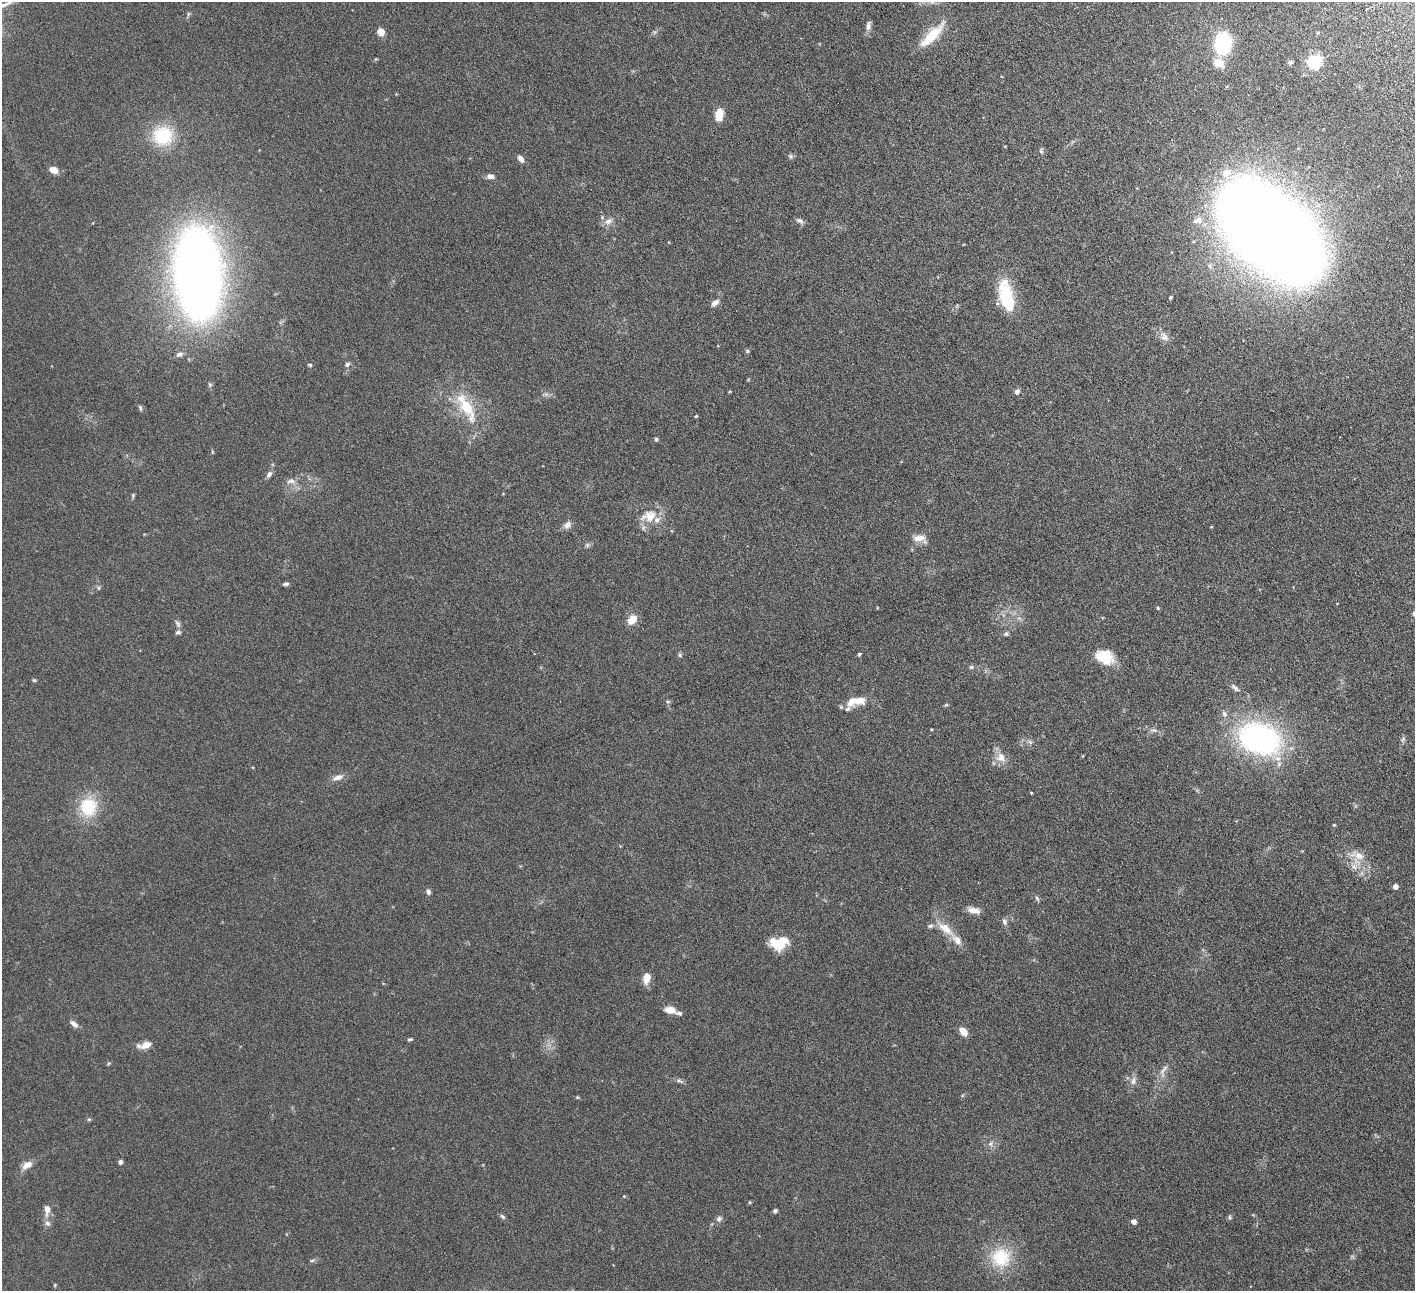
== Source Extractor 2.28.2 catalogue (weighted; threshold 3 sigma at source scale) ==
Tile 10 of 4 x 4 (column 2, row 3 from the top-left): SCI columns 1469-2881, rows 1479-2767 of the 5760 x 5666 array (HDU 1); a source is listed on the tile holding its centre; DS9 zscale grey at full resolution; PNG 1417 x 1293 px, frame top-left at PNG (2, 2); no overlay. Shown black and unused: <1% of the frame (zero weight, under 4 of 8 exposures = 3% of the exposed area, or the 3 px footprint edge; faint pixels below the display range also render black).
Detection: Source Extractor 2.28.2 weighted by HDU 2 'WHT'; one run over the whole footprint, this tile lists its part. Background 0.0702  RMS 0.0061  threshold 0.0251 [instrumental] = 3 sigma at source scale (4.09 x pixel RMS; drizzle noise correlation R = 1.36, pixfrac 0.8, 0.05/0.05 arcsec/px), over >= 5 px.
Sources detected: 113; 1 inside a brighter object's white glare — not listed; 12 inside a brighter listed object's ellipse — not listed separately; the other 100 listed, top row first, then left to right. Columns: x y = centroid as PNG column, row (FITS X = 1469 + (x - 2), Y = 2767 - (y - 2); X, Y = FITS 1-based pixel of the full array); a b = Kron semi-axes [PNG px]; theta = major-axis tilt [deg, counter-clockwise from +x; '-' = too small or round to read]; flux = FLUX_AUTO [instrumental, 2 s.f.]
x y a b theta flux
188 14 6 4 71 0.78
868 26 12 6 76 2.2
381 32 8 7 - 4.3
934 33 34 13 53 13
1318 33 5 4 - 0.75
1223 43 16 11 76 63
1290 62 7 6 - 1.2
1313 62 6 6 - 97
1219 63 14 11 -20 6.3
719 115 11 7 78 10
162 136 26 25 - 24
1041 151 6 5 - 0.95
791 156 7 6 - 1
521 159 9 5 -52 2.5
53 170 8 6 -23 5.7
490 176 9 6 -3 2.4
1198 220 15 8 15 4.4
609 221 11 8 29 3
800 221 11 6 -31 1.6
1271 231 70 36 -43 2500
198 274 66 33 -86 610
1006 294 25 19 82 17
1170 297 4 4 - 0.66
715 303 9 6 38 2.9
1164 337 14 10 -44 3.8
747 351 5 5 - 0.8
179 354 9 6 13 1.8
347 364 7 6 - 1.5
310 365 5 4 - 0.85
1017 392 6 6 - 1.9
546 394 7 4 -18 1.2
466 407 42 13 -61 22
140 408 7 4 -81 0.91
696 416 5 3 - 0.46
656 439 5 4 - 0.84
269 474 9 6 56 2
291 481 12 7 11 2.7
133 495 7 4 80 0.73
649 516 25 17 16 10
567 525 10 8 40 2.8
919 538 18 8 2 4.5
587 545 7 5 46 1
286 584 8 4 6 1
99 588 6 4 -89 0.72
1158 608 5 4 - 0.59
1019 618 7 4 -18 1.1
632 620 11 8 41 6.7
178 623 11 6 -60 1.6
1006 634 6 5 - 1
859 654 4 4 - 0.76
680 655 6 5 - 0.84
1104 657 19 14 -20 16
971 667 5 5 - 0.9
34 680 5 4 - 0.65
1235 687 14 6 -43 2
852 701 16 11 47 6.5
668 702 6 4 -19 0.7
946 705 6 3 36 0.62
931 729 3 2 - 0.45
1153 730 10 6 -2 1.7
1260 739 50 34 -19 110
1403 739 10 5 65 1.1
1001 757 13 11 -71 5.3
338 777 15 7 19 3.2
1031 793 3 3 - 0.4
88 807 27 24 88 20
1334 825 3 3 - 0.56
1359 856 18 14 40 7.7
1395 886 4 4 - 4
428 892 7 5 -60 1.6
1037 898 8 5 -62 0.99
974 910 15 7 -12 4.1
1004 922 9 6 -70 1.6
945 929 26 11 -38 8.6
781 942 19 12 48 13
647 978 12 8 77 5.8
670 1010 13 7 -12 4.7
74 1024 12 6 -38 2.4
963 1031 9 6 -50 5.6
410 1039 6 3 13 0.73
145 1045 17 7 14 4.6
1163 1071 24 8 69 4.6
679 1080 10 5 -21 1.4
1133 1081 13 7 81 2.7
577 1097 4 4 - 0.58
89 1119 6 4 0 0.66
990 1144 8 5 73 1.5
120 1162 5 4 - 1.6
27 1165 13 7 30 4.4
624 1196 4 4 - 0.43
750 1202 4 4 - 0.61
47 1210 16 8 86 3.7
775 1211 5 5 - 1.1
502 1217 8 5 -40 1.1
1229 1217 7 3 -89 0.75
719 1219 8 7 - 1.7
1133 1222 4 4 - 4.4
1001 1258 27 27 - 23
312 1261 6 4 2 0.81
55 1285 5 3 - 0.49
Isophote crosses this tile's border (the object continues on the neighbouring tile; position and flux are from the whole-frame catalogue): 1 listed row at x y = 1271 231